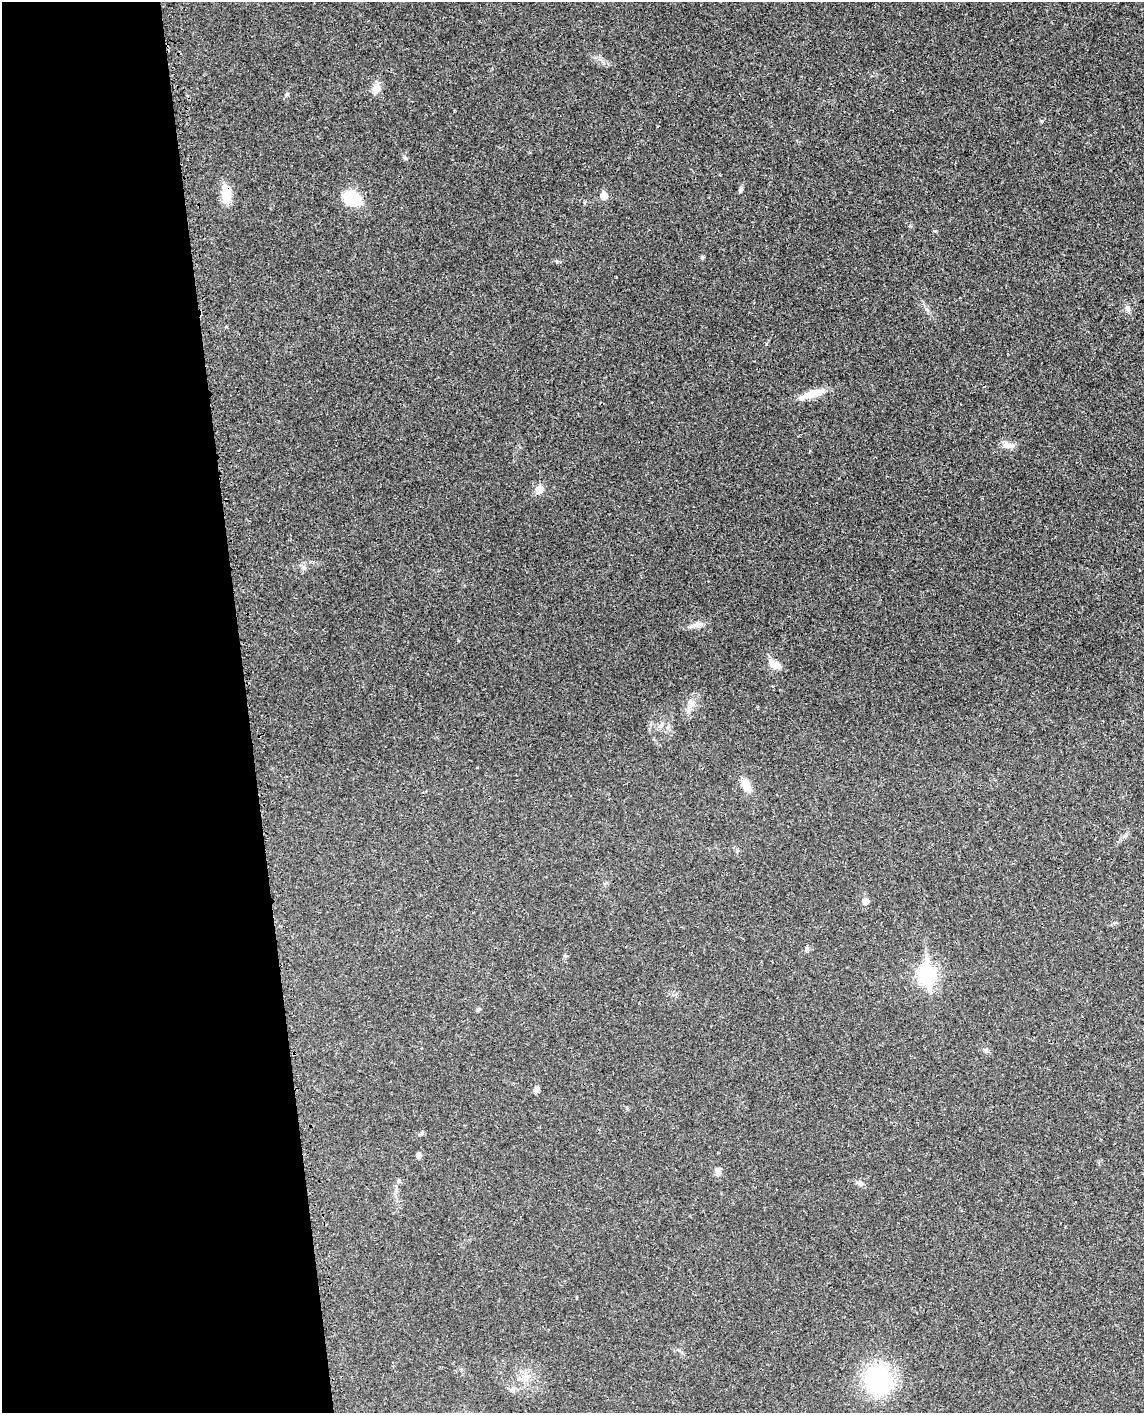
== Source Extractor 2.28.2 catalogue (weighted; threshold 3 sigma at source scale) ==
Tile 5 of 4 x 3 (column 1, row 2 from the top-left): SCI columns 84-1225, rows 1618-3028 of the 4736 x 4749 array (HDU 1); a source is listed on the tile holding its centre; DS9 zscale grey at full resolution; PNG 1146 x 1415 px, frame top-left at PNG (2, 2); no overlay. Shown black and unused: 22% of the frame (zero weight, under 3 of 4 exposures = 8% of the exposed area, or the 3 px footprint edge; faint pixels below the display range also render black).
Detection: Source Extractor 2.28.2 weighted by HDU 2 'WHT'; one run over the whole footprint, this tile lists its part. Background 0.0214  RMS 0.0035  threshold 0.0155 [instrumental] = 3 sigma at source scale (4.5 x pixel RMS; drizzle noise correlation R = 1.50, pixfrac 1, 0.05/0.05 arcsec/px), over >= 5 px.
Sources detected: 25; all 25 listed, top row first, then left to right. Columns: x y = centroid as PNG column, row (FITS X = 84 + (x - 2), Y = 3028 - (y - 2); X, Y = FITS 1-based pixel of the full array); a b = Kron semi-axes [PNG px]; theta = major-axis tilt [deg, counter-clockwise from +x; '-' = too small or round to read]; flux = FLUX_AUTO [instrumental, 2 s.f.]
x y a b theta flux
376 88 15 9 80 2.5
740 191 7 4 60 0.57
226 194 20 10 -88 7
604 196 5 5 - 4.7
352 198 14 10 -23 16
1128 308 9 6 -65 1.1
813 393 35 9 17 5.4
1009 445 19 7 -18 2.1
239 450 2 2 - 0.28
540 489 10 10 - 2.4
696 625 20 6 14 2.1
775 665 15 8 -21 3
690 704 18 8 79 2.7
661 725 11 5 53 1.2
746 785 17 10 -64 3.5
865 901 6 5 - 2.6
807 949 7 5 73 0.7
927 975 9 7 -85 110
478 1009 6 4 20 0.45
985 1050 9 4 -27 0.74
537 1089 8 7 - 0.84
419 1155 5 5 - 1.5
718 1170 9 7 73 1.1
859 1183 9 6 -10 1
878 1380 24 20 -75 39
Overlapping masked pixels (flux is a lower limit): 1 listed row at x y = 226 194
Unlisted compact peaks at least as high as the median listed source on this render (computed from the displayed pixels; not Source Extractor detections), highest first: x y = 702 257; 1042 121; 405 158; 287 94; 935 231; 557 262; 926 309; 766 344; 1125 836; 226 327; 513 1389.